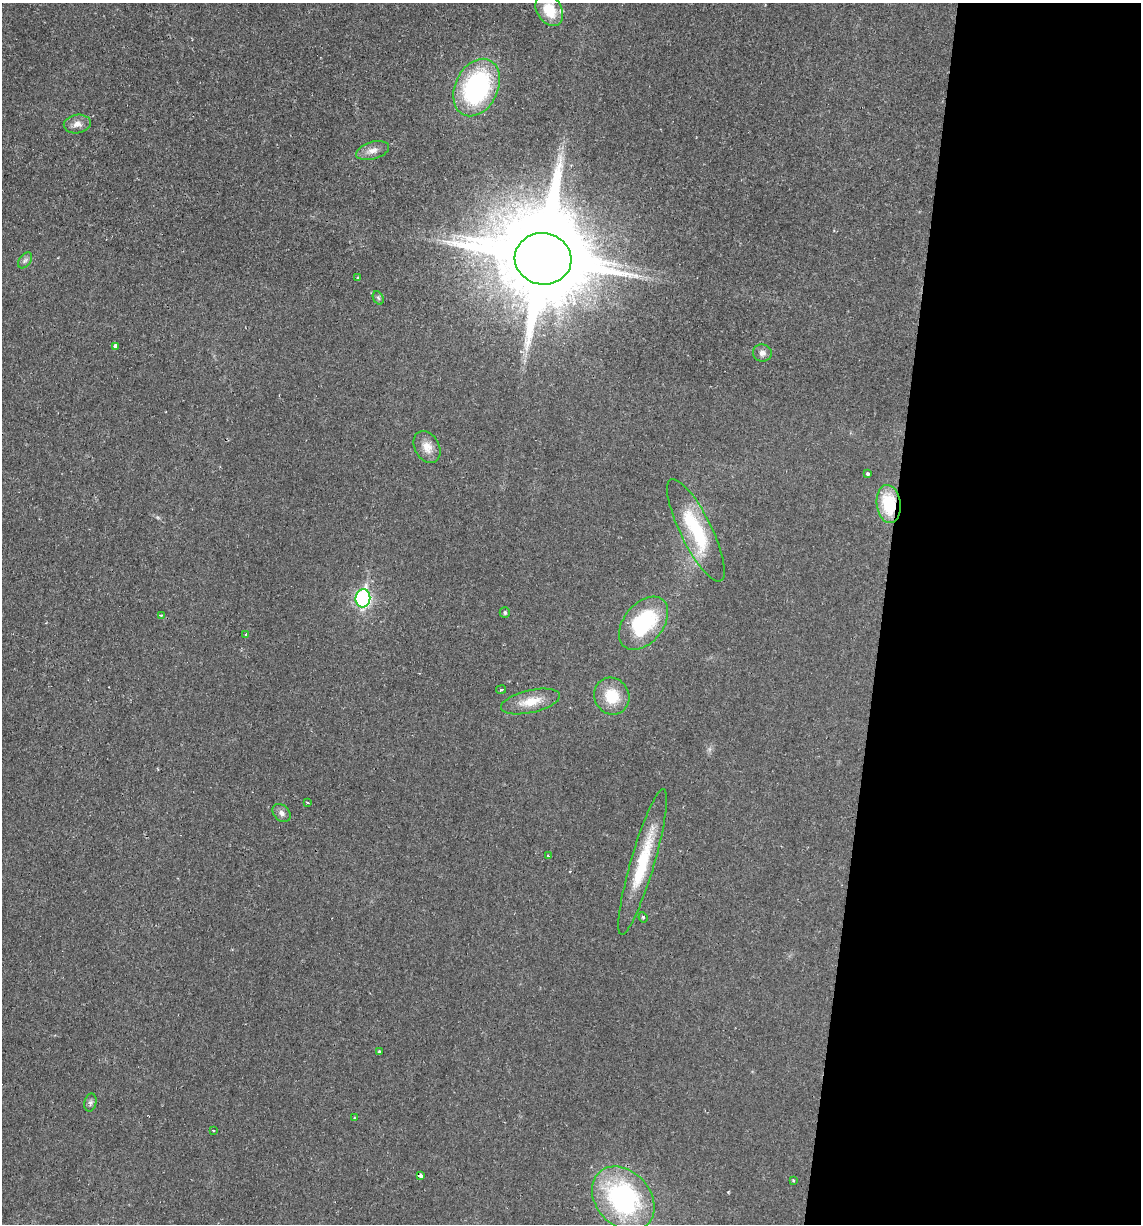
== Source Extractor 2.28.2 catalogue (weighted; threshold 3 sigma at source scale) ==
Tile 12 of 4 x 4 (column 4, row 3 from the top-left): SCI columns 3533-4671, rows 1223-2444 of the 4907 x 4888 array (HDU 1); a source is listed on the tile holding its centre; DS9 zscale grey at full resolution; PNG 1143 x 1226 px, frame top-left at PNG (2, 3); each listed source drawn as its Kron ellipse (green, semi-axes under 4 px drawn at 4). Shown black and unused: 23% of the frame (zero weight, under 2 of 3 exposures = <1% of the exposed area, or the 3 px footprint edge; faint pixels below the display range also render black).
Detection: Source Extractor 2.28.2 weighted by HDU 2 'WHT'; one run over the whole footprint, this tile lists its part. Background 0.0287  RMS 0.0049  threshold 0.0221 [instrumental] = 3 sigma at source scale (4.5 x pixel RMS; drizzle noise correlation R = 1.50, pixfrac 1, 0.05/0.05 arcsec/px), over >= 5 px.
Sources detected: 37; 1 inside a brighter object's white glare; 1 cosmic-ray / hot-pixel residue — neither listed nor drawn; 1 inside a brighter listed object's ellipse — not listed separately; the other 34 listed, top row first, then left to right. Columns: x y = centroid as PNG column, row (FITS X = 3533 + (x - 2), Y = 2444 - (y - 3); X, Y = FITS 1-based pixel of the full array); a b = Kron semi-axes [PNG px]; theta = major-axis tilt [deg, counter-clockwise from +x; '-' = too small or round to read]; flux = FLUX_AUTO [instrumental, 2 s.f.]
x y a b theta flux
549 10 17 12 -58 13
477 87 30 21 64 75
77 124 13 9 9 3.4
373 150 17 8 16 3.8
543 259 28 25 -10 8400
25 260 9 5 53 1.4
358 278 4 3 - 0.81
378 298 7 5 -59 0.85
115 346 4 3 - 40
762 353 9 8 - 2.4
427 447 17 12 -60 5.5
868 474 3 3 - 2.1
889 504 19 12 -82 23
696 530 56 15 -64 33
363 598 9 7 83 96
505 613 5 5 - 0.88
161 615 3 2 - 0.42
643 623 30 19 51 40
245 634 3 2 - 0.83
501 689 5 2 - 0.5
612 696 19 17 -62 14
530 701 30 11 12 9.5
307 803 3 2 - 0.53
281 813 10 7 -46 2.2
548 856 3 3 - 0.55
643 862 76 12 74 27
643 917 5 4 - 0.73
379 1052 3 3 - 0.84
90 1103 9 6 77 1.4
354 1118 3 3 - 0.62
213 1130 3 2 - 0.72
421 1176 4 3 - 7.4
793 1180 3 2 - 0.48
623 1199 36 27 -48 81
Overlapping masked pixels (flux is a lower limit): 2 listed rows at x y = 889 504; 421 1176